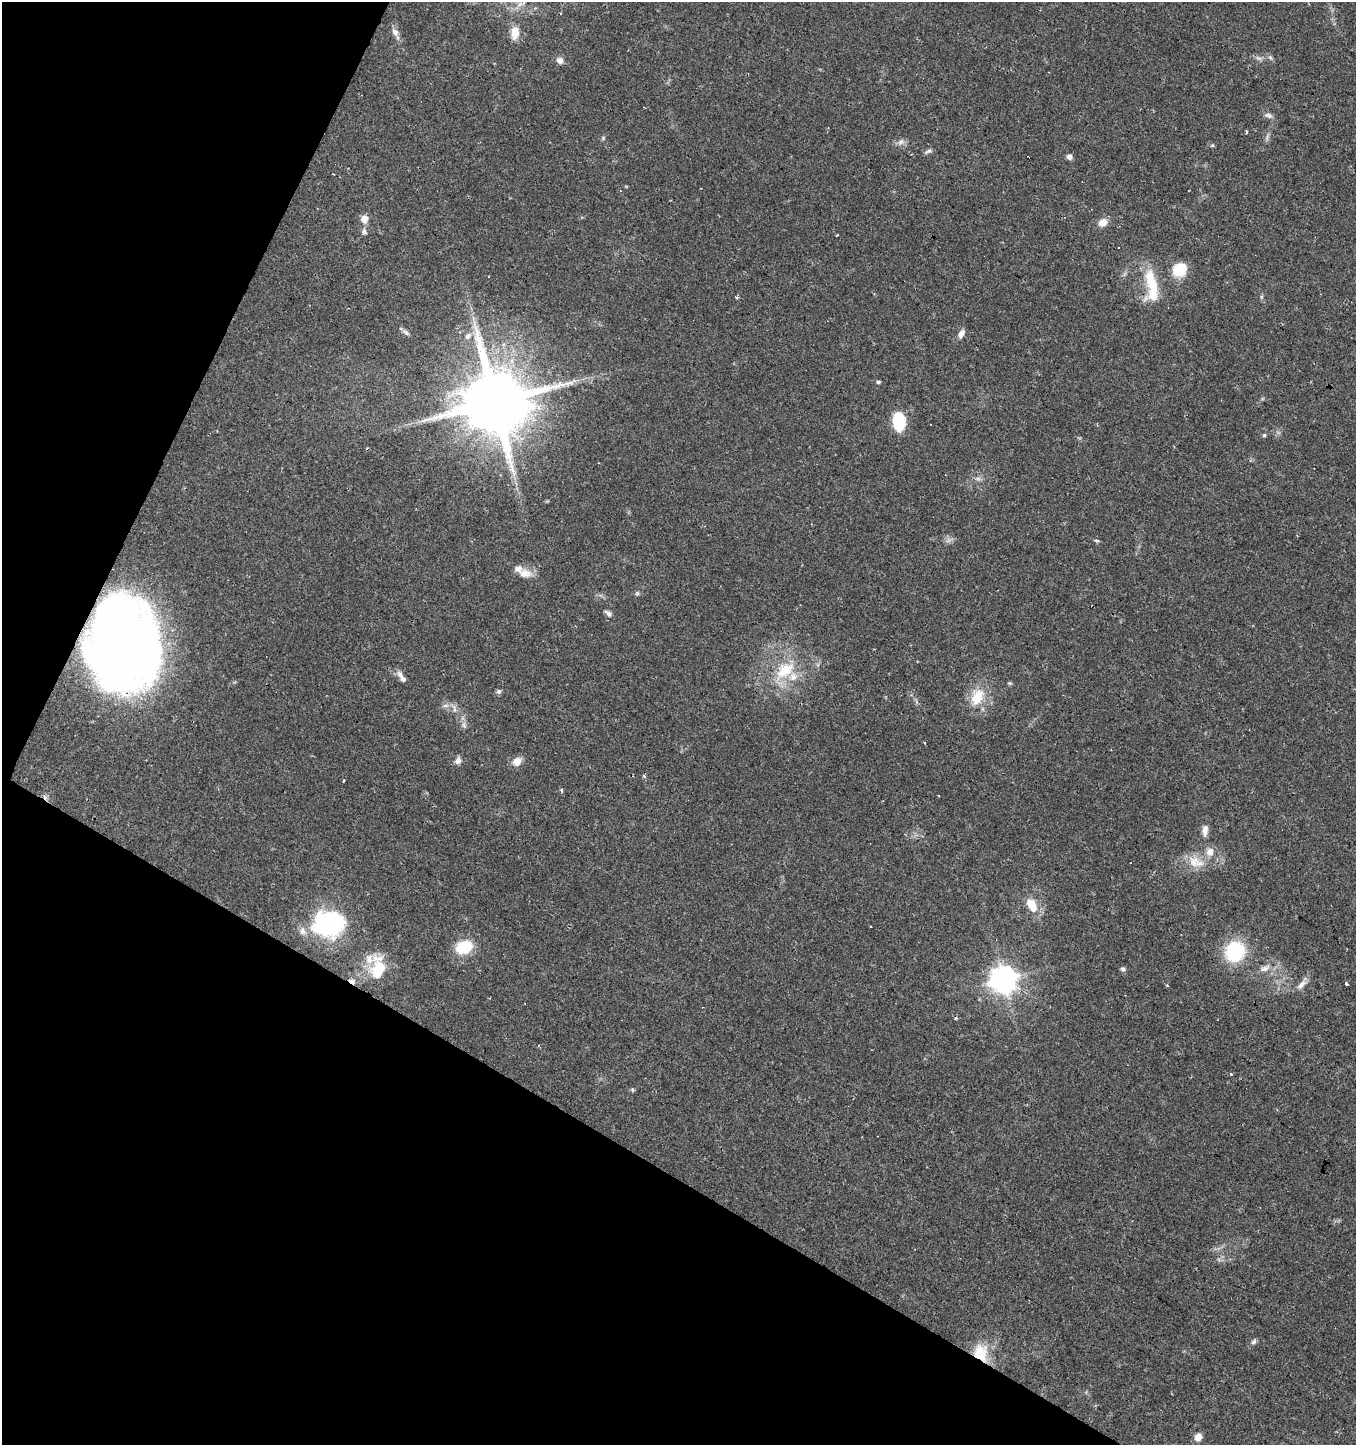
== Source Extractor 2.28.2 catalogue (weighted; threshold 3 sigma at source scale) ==
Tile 9 of 4 x 4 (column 1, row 3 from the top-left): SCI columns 261-1614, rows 1444-2886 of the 5870 x 5777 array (HDU 1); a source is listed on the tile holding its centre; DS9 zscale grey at full resolution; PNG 1358 x 1447 px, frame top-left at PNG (2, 2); no overlay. Shown black and unused: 27% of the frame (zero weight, under 2 of 3 exposures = <1% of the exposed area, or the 3 px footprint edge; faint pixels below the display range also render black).
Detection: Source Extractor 2.28.2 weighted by HDU 2 'WHT'; one run over the whole footprint, this tile lists its part. Background 0.0673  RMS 0.0052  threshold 0.0236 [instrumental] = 3 sigma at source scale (4.5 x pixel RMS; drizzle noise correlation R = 1.50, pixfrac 1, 0.0396/0.0396 arcsec/px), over >= 5 px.
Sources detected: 79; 1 too faint to see at this stretch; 4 cosmic-ray / hot-pixel residue — not listed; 5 inside a brighter listed object's ellipse — not listed separately; the other 69 listed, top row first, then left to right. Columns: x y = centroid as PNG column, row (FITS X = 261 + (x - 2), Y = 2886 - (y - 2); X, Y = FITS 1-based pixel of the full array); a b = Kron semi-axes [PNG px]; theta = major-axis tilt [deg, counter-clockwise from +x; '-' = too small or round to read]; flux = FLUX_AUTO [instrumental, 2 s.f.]
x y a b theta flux
520 4 8 6 35 2.2
395 32 12 8 -62 3.1
515 33 16 9 85 6.6
1270 57 8 5 -58 1.1
560 60 10 8 -34 2.7
1270 116 9 4 36 1.3
1247 132 3 2 - 1.2
603 138 6 4 48 0.73
900 142 8 7 - 2.2
1212 145 5 4 - 0.7
928 151 10 5 15 1.4
1069 157 6 5 - 2.3
365 219 9 7 83 4.6
1103 222 10 8 33 4.6
364 232 8 7 - 1.6
837 235 3 3 - 1.5
1119 247 3 3 - 0.77
1179 269 16 14 57 14
1151 282 38 14 -72 17
737 297 4 3 - 0.75
406 333 10 5 -37 1.6
961 334 11 7 63 2.8
468 336 11 8 45 3
878 382 5 4 - 0.78
494 402 19 17 -28 5700
899 421 19 12 -86 20
931 425 2 2 - 0.36
1264 435 5 4 - 0.71
978 478 7 4 -1 1.3
1097 540 7 3 -9 0.7
525 573 19 11 0 5.9
637 593 6 6 - 1
608 613 9 5 -37 1.9
123 645 65 49 -75 590
785 670 31 18 37 22
402 677 17 6 -56 3.1
1010 683 6 4 -19 0.69
499 691 6 6 - 1.1
977 697 27 17 66 14
445 706 10 4 0 1.7
454 709 11 5 -79 2
464 725 7 6 - 1.5
925 743 4 2 - 0.43
458 761 8 7 - 2.6
517 761 13 10 45 4.1
644 776 3 3 - 1.4
343 780 3 3 - 1.8
561 790 5 4 - 0.96
1205 830 17 8 86 3.7
1210 852 9 8 - 4.5
1194 861 19 16 -48 9.5
1032 905 19 11 -61 9.5
328 924 29 26 -3 74
464 947 19 14 22 18
1235 951 20 18 57 35
1265 968 17 8 26 4.5
378 969 29 17 86 21
1123 969 6 6 - 1.2
1003 979 9 8 - 620
352 981 9 6 -28 2.2
1347 984 3 3 - 8.8
1167 985 3 3 - 4.1
1301 985 17 7 46 3.4
956 1017 4 3 - 1.4
1231 1074 3 3 - 1.6
632 1090 6 4 -62 0.71
1254 1342 8 6 46 1.4
980 1353 22 17 -77 16
1198 1437 7 6 - 6.2
Overlapping masked pixels (flux is a lower limit): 4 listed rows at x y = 494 402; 123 645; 352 981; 980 1353